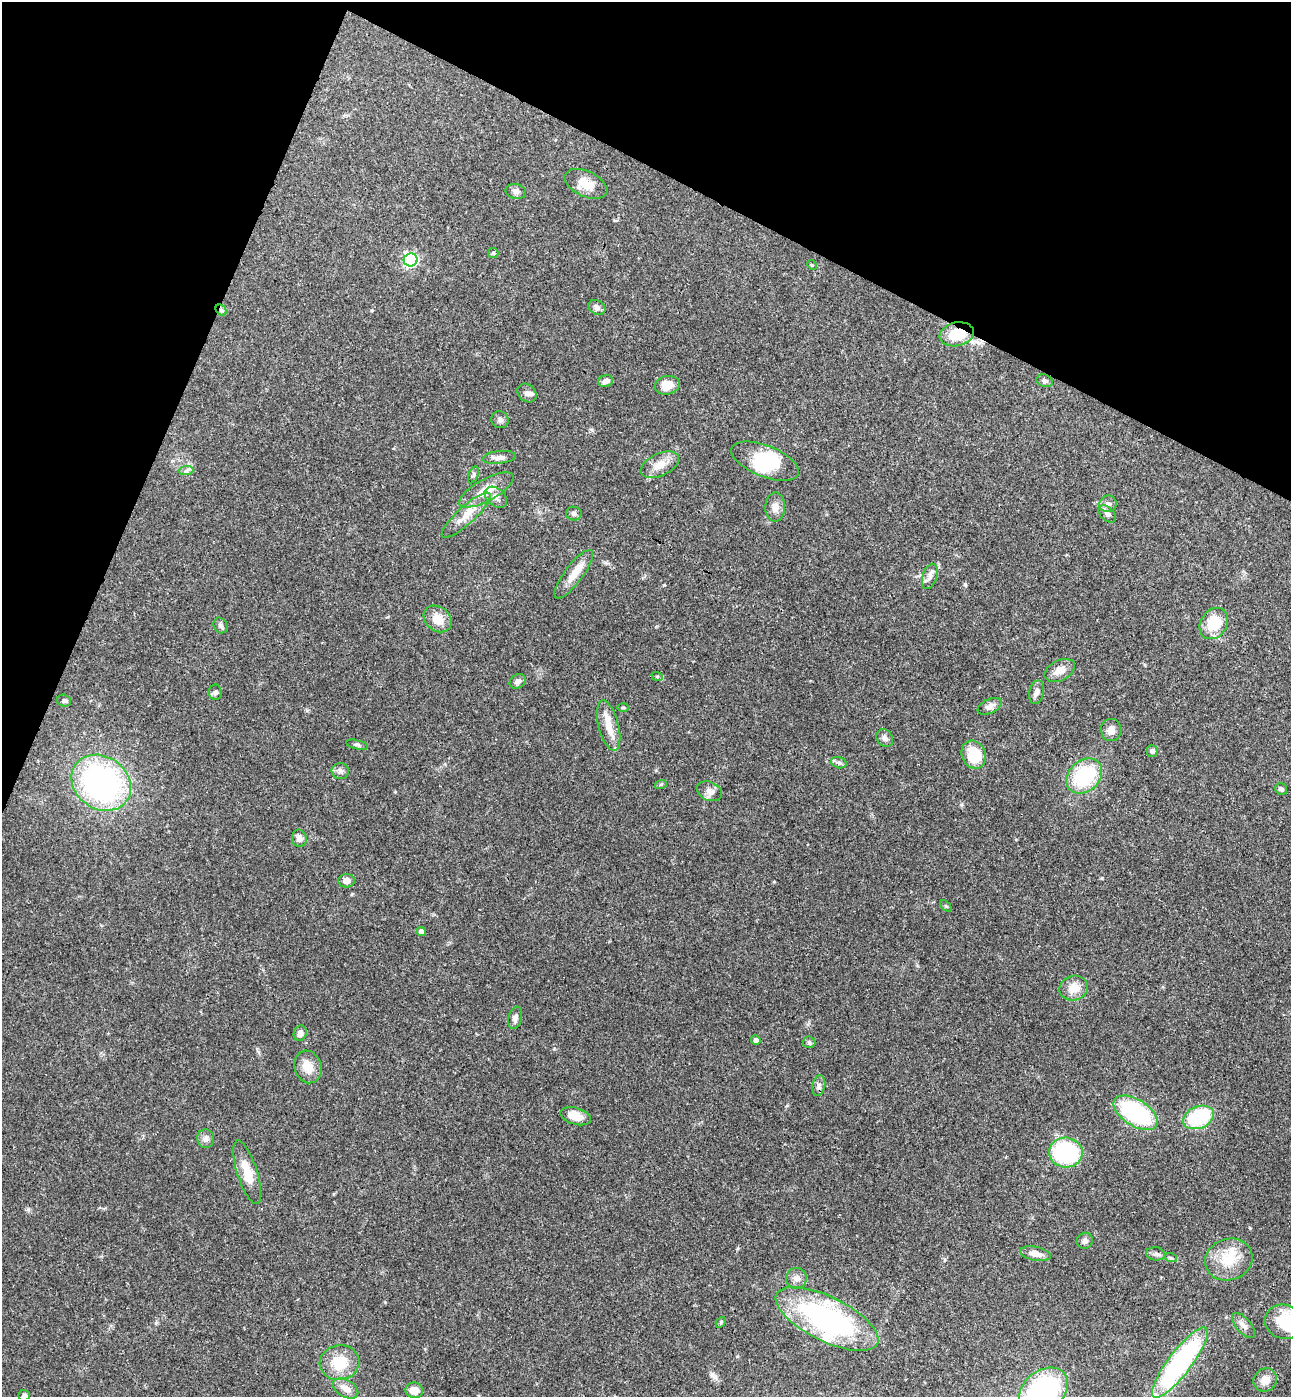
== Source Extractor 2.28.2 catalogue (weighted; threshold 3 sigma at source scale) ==
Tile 2 of 4 x 4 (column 2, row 1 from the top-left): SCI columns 1484-2772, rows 4218-5612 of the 5679 x 5641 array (HDU 1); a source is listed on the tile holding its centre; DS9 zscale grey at full resolution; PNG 1293 x 1399 px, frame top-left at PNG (2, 2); each listed source drawn as its Kron ellipse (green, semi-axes under 4 px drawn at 4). Shown black and unused: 21% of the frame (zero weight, under 3 of 4 exposures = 6% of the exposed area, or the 3 px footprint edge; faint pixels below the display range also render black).
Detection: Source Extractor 2.28.2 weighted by HDU 2 'WHT'; one run over the whole footprint, this tile lists its part. Background 0.0613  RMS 0.003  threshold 0.0137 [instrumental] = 3 sigma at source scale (4.5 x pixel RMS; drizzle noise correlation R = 1.50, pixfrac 1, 0.05/0.05 arcsec/px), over >= 5 px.
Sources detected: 89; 2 inside a brighter object's white glare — neither listed nor drawn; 2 inside a brighter listed object's ellipse — not listed separately; the other 85 listed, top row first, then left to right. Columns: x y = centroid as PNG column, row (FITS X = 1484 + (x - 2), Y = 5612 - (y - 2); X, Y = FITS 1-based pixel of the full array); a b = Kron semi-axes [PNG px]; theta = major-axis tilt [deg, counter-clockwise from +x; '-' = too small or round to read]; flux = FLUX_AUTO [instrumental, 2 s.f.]
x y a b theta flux
586 184 23 12 -25 4.8
516 191 10 7 -11 1.2
493 253 5 5 - 0.5
411 260 7 6 - 63
812 265 5 4 - 0.33
597 307 9 7 -33 1.2
221 310 6 4 -45 0.59
957 334 17 12 11 7.8
606 381 7 5 17 1.5
1045 381 8 6 -20 0.75
667 385 12 9 12 4.4
527 393 10 8 -41 1.3
500 420 9 8 - 1
499 457 17 6 6 1.6
765 461 36 15 -21 9.5
660 465 20 11 25 4.2
186 470 7 4 2 0.75
473 475 9 5 66 0.57
486 490 30 11 29 5.9
496 497 13 8 -39 1.8
1108 504 8 8 - 1.5
775 507 14 10 88 2.4
574 513 7 7 - 0.81
1107 514 10 6 -43 1.4
466 515 32 9 42 4.7
574 574 30 9 53 4.5
930 576 13 7 72 1.6
438 619 15 12 -40 3.9
1214 624 16 13 57 9.8
220 625 8 6 -64 0.85
1060 670 16 10 26 2.9
657 676 6 4 -18 0.38
518 681 9 6 35 1.2
215 692 8 6 -83 0.82
1037 692 12 7 76 1.5
64 701 7 6 - 0.73
990 706 13 7 25 1.6
623 708 5 3 - 0.35
609 726 26 10 -75 4.5
1111 730 11 10 - 2
885 738 9 8 - 1.1
357 745 11 4 -13 0.66
1152 751 5 5 - 0.86
974 755 14 12 -67 9.8
839 763 8 5 -17 0.78
340 771 8 8 - 1.1
1084 776 20 15 43 23
101 783 31 26 -36 73
661 784 6 4 19 0.38
1281 789 6 5 - 0.9
709 791 13 9 -24 1.7
299 838 8 7 - 1.6
347 881 8 6 3 1.8
946 906 7 4 -45 0.39
421 932 5 4 - 1.5
1074 988 14 12 15 3.9
515 1018 11 6 77 1.3
300 1033 8 6 69 1.5
756 1040 5 4 - 1.4
809 1042 6 6 - 0.54
308 1067 16 13 -71 4.4
819 1086 10 6 79 1.1
1136 1113 24 13 -32 36
576 1116 16 8 -17 4.3
1199 1117 16 11 23 22
206 1139 9 8 - 1.4
1066 1153 17 15 -5 29
247 1172 33 10 -72 6.2
1085 1241 8 8 - 1
1036 1254 15 7 -11 2.8
1156 1254 9 6 -8 1
1171 1258 6 4 -18 0.4
1229 1260 24 20 20 8.9
796 1278 10 10 - 1.8
827 1319 56 22 -26 62
721 1322 6 4 48 0.39
1284 1322 19 17 -23 15
1243 1325 15 7 -50 1.6
339 1363 20 17 11 8.3
1180 1363 43 11 53 56
1265 1380 12 11 - 2.9
346 1388 13 8 -30 2.4
414 1390 8 8 - 3
1043 1391 27 20 39 53
24 1396 6 5 - 0.73
Overlapping masked pixels (flux is a lower limit): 2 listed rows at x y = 221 310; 957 334
Isophote crosses this tile's border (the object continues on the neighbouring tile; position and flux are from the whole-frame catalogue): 4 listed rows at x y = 1284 1322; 1180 1363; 1043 1391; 24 1396
Unlisted compact peaks at least as high as the median listed source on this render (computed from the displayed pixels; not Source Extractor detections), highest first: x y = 1250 1228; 28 1209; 1102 878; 664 585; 961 805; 965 585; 715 1377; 774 882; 385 1302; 372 310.